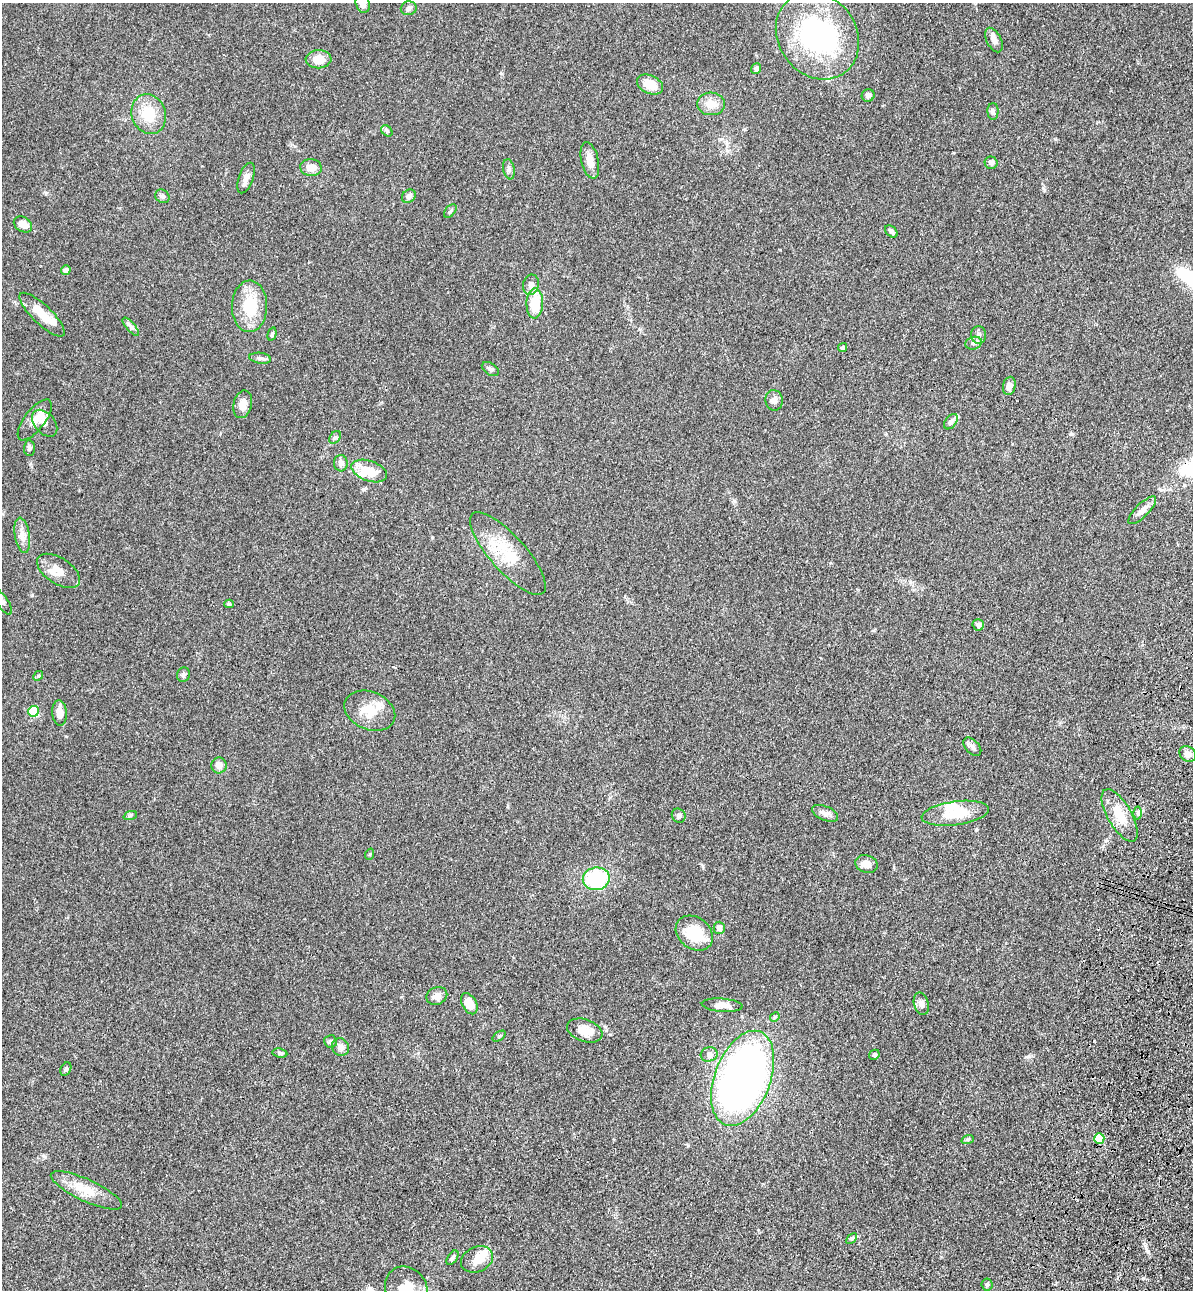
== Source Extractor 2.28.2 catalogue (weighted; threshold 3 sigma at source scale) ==
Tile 6 of 4 x 4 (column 2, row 2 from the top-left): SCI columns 1544-2734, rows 2615-3902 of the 5346 x 5227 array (HDU 1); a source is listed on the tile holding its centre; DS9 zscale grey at full resolution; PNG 1195 x 1292 px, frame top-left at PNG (2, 3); each listed source drawn as its Kron ellipse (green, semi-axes under 4 px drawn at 4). Shown black and unused: <1% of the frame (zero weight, under 3 of 4 exposures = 6% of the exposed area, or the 3 px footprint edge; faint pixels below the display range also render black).
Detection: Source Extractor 2.28.2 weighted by HDU 2 'WHT'; one run over the whole footprint, this tile lists its part. Background 0.0962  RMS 0.0061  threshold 0.0274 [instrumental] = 3 sigma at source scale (4.5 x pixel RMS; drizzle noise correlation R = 1.50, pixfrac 1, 0.05/0.05 arcsec/px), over >= 5 px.
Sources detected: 101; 5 inside a brighter object's white glare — neither listed nor drawn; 4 inside a brighter listed object's ellipse — not listed separately; the other 92 listed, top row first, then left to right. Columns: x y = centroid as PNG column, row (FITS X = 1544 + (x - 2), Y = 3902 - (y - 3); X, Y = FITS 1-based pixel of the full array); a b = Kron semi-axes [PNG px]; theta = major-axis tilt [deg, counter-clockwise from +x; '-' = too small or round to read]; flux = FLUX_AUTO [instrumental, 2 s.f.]
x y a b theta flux
363 4 9 7 -69 3.7
409 8 8 7 - 1.7
817 36 46 39 -53 99
994 40 13 7 -62 3.5
319 59 13 9 2 8.4
756 69 5 5 - 1.4
650 85 14 9 -24 10
868 95 6 6 - 1.9
711 104 14 11 -4 6.8
993 111 8 5 -90 1.4
149 114 20 17 -71 16
387 131 6 4 -47 1
590 160 18 8 -77 6.2
991 163 6 6 - 1.8
311 168 11 8 -8 5.5
509 169 10 5 -79 1.7
246 178 16 7 70 3.9
162 196 7 6 - 1.4
409 196 7 6 - 2.5
450 211 8 5 49 1.1
23 224 10 7 -32 5.1
891 231 7 5 -40 1.4
66 270 5 4 - 2.8
531 285 10 8 79 3
535 303 15 8 88 18
250 306 26 17 89 22
42 315 30 9 -44 11
131 327 11 4 -50 1.7
272 334 7 4 75 0.99
978 335 9 7 89 2.3
974 343 8 6 16 1.8
843 347 5 4 - 1.2
260 358 11 5 -7 1.8
490 369 9 6 -32 1.8
1009 386 9 6 78 3.8
774 400 10 8 -78 2.4
243 404 14 9 77 4.5
35 420 24 10 52 6.1
951 422 9 5 52 2.4
45 423 15 10 -49 3.8
335 437 7 5 52 1.2
29 448 7 5 88 1.6
341 463 8 7 - 2.7
369 471 18 10 -20 12
1142 510 18 6 45 4.1
22 535 18 7 -81 4.4
508 553 53 17 -48 23
58 571 24 13 -33 8
2 602 15 5 -55 2.4
229 604 4 4 - 1.1
978 625 6 6 - 2
183 674 7 6 - 1.4
38 676 5 4 - 0.72
33 711 5 5 - 32
370 711 26 19 -23 14
59 713 13 7 -85 5.9
972 747 11 6 -47 2.3
1188 754 9 7 -39 3.2
219 765 8 7 - 4
825 813 14 7 -22 3.2
955 813 34 12 8 17
1138 813 6 4 -89 1.1
1120 815 29 12 -60 12
130 816 7 4 20 0.89
679 816 7 6 - 1.5
370 854 6 3 71 0.61
866 864 11 8 -19 4.7
596 879 13 11 9 38
719 928 6 5 - 3.3
694 933 20 15 -37 18
437 996 10 8 22 4.1
469 1004 11 7 -61 10
921 1004 11 7 -74 2.8
722 1005 20 6 -4 4.3
775 1017 5 4 - 0.74
585 1031 18 11 -19 8.7
499 1036 7 4 37 0.81
330 1041 6 6 - 1.4
340 1047 9 8 - 2.9
280 1053 7 4 -9 1.3
709 1054 8 7 - 2.1
874 1055 5 4 - 1.2
66 1069 7 5 63 1.1
743 1078 50 28 69 420
1099 1138 5 5 - 30
968 1139 6 4 19 0.83
86 1190 39 11 -25 12
852 1239 6 4 45 0.84
453 1258 8 4 57 1.3
477 1259 17 12 25 8.3
987 1284 6 5 - 1.2
406 1289 23 20 -55 14
Isophote crosses this tile's border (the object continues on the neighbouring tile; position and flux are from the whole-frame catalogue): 4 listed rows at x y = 363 4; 817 36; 2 602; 406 1289
Unlisted compact peaks at least as high as the median listed source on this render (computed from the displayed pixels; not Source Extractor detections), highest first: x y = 1143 1278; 1029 1056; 1071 434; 1148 1251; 1055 139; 1044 190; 32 595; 610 1034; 30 464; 44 1156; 703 866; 734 501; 46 193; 502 73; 432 537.